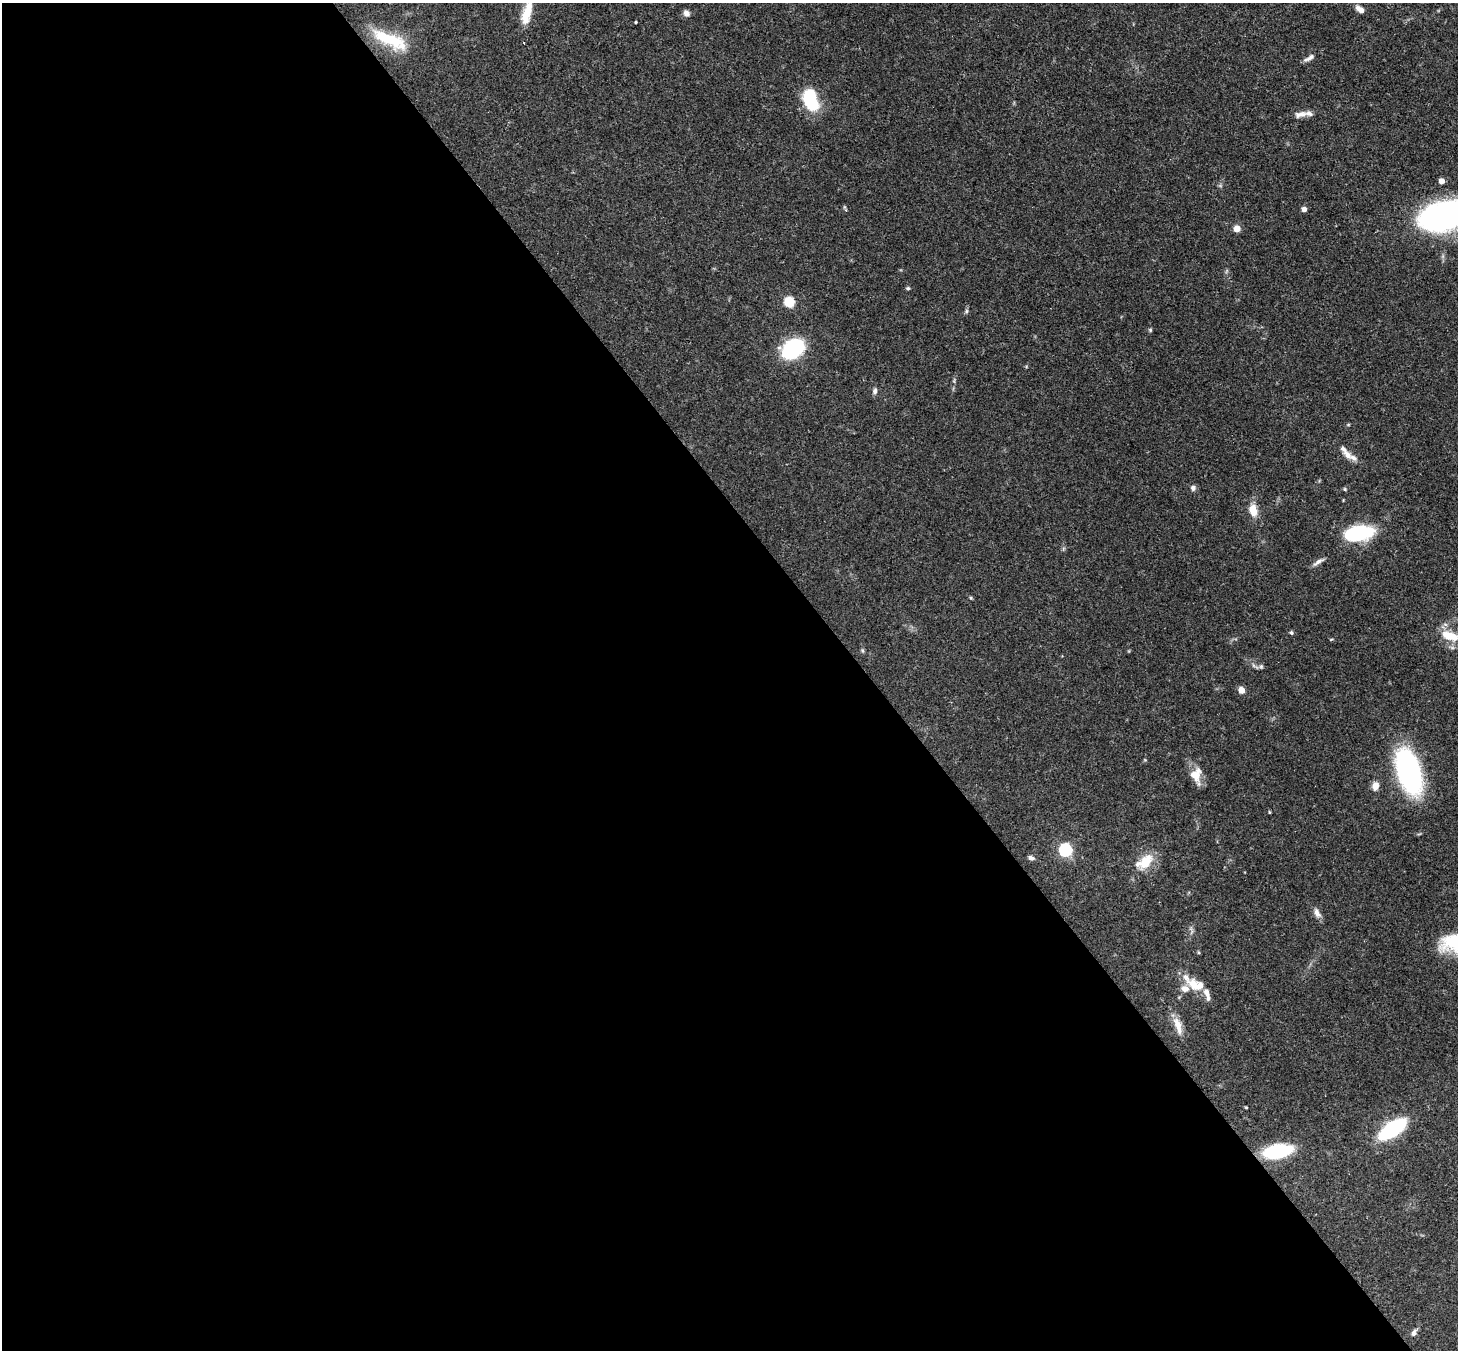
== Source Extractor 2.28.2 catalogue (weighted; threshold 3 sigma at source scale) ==
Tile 9 of 4 x 4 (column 1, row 3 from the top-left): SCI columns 89-1544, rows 1719-3066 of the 6007 x 5984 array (HDU 1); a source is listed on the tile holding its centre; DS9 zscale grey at full resolution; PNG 1460 x 1352 px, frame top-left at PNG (2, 3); no overlay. Shown black and unused: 60% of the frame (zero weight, under 3 of 4 exposures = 8% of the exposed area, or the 3 px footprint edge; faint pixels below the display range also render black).
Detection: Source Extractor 2.28.2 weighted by HDU 2 'WHT'; one run over the whole footprint, this tile lists its part. Background 0.117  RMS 0.0042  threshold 0.019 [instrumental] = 3 sigma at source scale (4.5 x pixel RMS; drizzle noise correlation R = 1.50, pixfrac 1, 0.05/0.05 arcsec/px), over >= 5 px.
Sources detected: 55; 9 inside a brighter listed object's ellipse — not listed separately; the other 46 listed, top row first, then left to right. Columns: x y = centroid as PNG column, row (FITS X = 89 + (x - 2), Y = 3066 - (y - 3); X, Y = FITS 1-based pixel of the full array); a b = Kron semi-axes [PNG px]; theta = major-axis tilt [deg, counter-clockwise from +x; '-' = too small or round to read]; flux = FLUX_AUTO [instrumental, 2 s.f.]
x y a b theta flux
1360 9 9 5 -37 2.6
527 12 34 10 74 9.3
686 13 8 6 -54 2
636 22 3 2 - 0.43
390 40 50 15 -24 21
1309 58 17 5 31 1.9
810 99 19 10 -75 34
1300 114 17 8 13 2.8
1442 181 4 4 - 3.7
1304 209 4 4 - 2.5
1445 215 63 31 15 100
1237 229 5 5 - 6.1
908 288 5 4 - 0.61
789 302 6 5 - 28
966 311 6 4 89 0.7
1150 330 5 4 - 0.55
793 348 18 13 33 44
875 391 8 5 80 1.3
1348 425 6 3 19 0.43
1347 455 16 8 -46 3.2
1193 488 7 6 - 1.3
1345 489 5 4 - 0.5
1253 510 12 8 -79 6.6
1359 533 23 11 11 43
1318 562 17 5 33 1.8
971 598 5 4 - 0.47
1291 633 5 5 - 0.74
1450 636 22 10 -18 8.5
1331 639 5 3 - 0.36
862 650 6 4 -47 0.6
1261 666 7 6 - 0.88
1241 690 5 4 - 6
1409 772 32 16 -72 100
1196 775 19 13 -83 6.7
1375 786 10 8 76 3.1
1269 812 5 3 - 0.36
1065 850 6 6 - 71
1031 858 7 5 -19 1.4
1146 861 28 15 51 9.6
1317 913 13 7 -61 2.5
1194 985 20 12 -44 8.1
1178 1025 26 8 -72 5.3
1246 1107 3 3 - 0.35
1392 1129 19 9 34 63
1277 1151 24 11 10 33
1414 1333 9 6 69 1.6
Isophote crosses this tile's border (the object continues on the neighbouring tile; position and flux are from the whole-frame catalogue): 3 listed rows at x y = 527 12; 1445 215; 1450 636